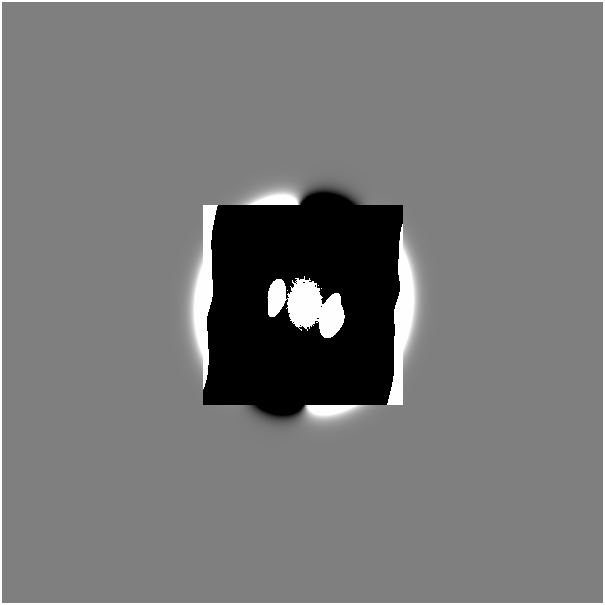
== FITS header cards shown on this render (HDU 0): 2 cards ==
NAXIS1  =                  601
NAXIS2  =                  601

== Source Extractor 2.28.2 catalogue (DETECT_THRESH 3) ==
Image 601 x 601 px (HDU 0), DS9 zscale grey, 1 PNG px = 1 image px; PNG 605 x 605 px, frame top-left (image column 1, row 601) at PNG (2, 2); no overlay
Background 1.39e-29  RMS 2.5e-26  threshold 7.41e-26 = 3 sigma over >= 5 px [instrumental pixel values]
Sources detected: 15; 13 with non-positive FLUX_AUTO (blend fragments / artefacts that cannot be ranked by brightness) are not listed; the other 2 listed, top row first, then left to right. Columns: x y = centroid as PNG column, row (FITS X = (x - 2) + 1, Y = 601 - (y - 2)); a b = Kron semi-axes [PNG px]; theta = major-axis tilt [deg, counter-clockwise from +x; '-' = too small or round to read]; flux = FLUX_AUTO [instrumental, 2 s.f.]
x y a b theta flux
304 304 29 23 87 1.2e+02
510 591 48 27 0 4.4e-11
At the frame edge (FLAGS 8, measured only in part): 1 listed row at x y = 510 591
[13 non-positive-flux detections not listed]